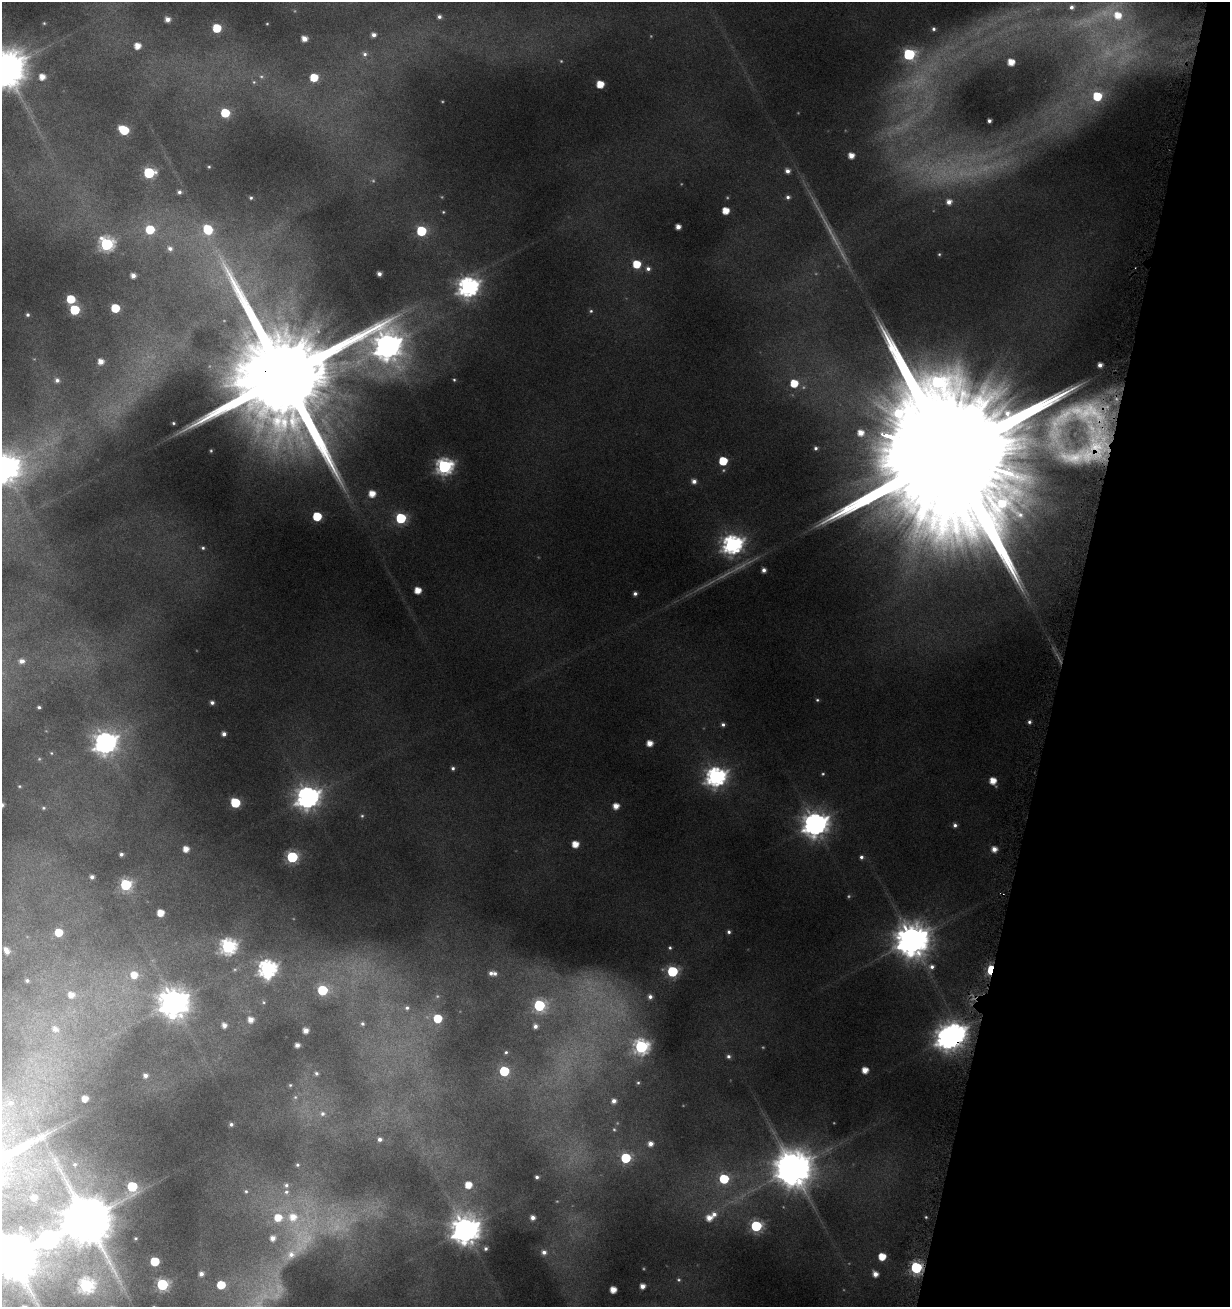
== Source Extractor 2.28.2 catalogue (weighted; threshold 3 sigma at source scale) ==
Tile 8 of 4 x 4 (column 4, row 2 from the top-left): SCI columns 3912-5139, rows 2635-3939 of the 5462 x 5246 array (HDU 1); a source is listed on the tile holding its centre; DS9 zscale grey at full resolution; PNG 1232 x 1309 px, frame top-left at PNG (2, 2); no overlay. Shown black and unused: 14% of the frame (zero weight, under 4 of 8 exposures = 2% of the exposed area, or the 3 px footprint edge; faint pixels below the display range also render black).
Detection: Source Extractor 2.28.2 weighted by HDU 2 'WHT'; one run over the whole footprint, this tile lists its part. Background 0.0173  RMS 0.0094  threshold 0.0386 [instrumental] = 3 sigma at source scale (4.09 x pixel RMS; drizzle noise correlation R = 1.36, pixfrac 0.8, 0.0396/0.0396 arcsec/px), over >= 5 px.
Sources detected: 212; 23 too faint to see at this stretch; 1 inside a brighter object's white glare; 1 long thin detection or spike segment (spike, bleed or trail) — not listed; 5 inside a brighter listed object's ellipse — not listed separately; the other 182 listed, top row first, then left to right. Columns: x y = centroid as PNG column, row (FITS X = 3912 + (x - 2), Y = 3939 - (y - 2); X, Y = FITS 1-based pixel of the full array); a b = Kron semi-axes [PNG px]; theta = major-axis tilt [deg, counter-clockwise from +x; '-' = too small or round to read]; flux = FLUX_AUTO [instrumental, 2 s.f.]
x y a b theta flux
1110 16 91 20 8 91
439 17 6 5 - 3
168 19 5 5 - 5.7
44 23 4 3 - 0.86
217 28 6 5 - 29
934 29 5 4 - 2
374 35 5 5 - 4.2
304 39 5 4 - 7
137 46 5 5 - 10
365 54 7 6 - 2.9
909 54 7 6 - 96
1011 62 5 5 - 12
6 69 12 11 - 2900
42 77 6 6 - 8.8
314 77 6 6 - 22
254 82 5 5 - 1.2
600 84 5 5 - 18
1097 96 7 7 - 32
225 113 6 6 - 36
989 121 4 3 - 2.3
124 130 7 6 - 39
851 155 5 5 - 8.2
209 167 3 3 - 0.89
787 171 6 5 - 4.3
149 173 7 6 - 82
179 192 5 5 - 2.6
788 197 6 5 - 2.4
251 198 4 4 - 1.5
949 202 5 5 - 5.2
725 211 5 5 - 14
678 227 5 4 - 6.1
208 229 9 7 -59 33
150 230 6 6 - 33
421 231 6 6 - 64
107 244 7 7 - 170
170 248 8 6 -51 4
939 254 5 4 - 1.1
637 264 6 6 - 23
648 269 6 6 - 3.3
379 274 4 4 - 4
133 276 4 4 - 4.9
468 287 8 8 - 470
71 299 6 5 - 30
115 308 5 5 - 36
75 310 6 6 - 58
591 311 5 4 - 1.6
28 315 4 4 - 1.7
387 346 14 12 -78 1100
101 361 5 5 - 7.6
1100 365 4 4 - 4.3
284 376 36 23 -21 32000
57 380 7 6 - 3.6
454 380 5 4 - 1.2
794 383 6 6 - 22
173 423 3 3 - 1
860 433 6 5 - 8.5
815 448 4 4 - 1.8
1091 448 88 62 2 190
949 454 90 31 -18 110000
723 461 6 6 - 31
444 466 7 7 - 260
5 468 12 10 1 1200
694 481 6 5 - 4.4
372 494 6 6 - 12
317 516 6 6 - 38
401 518 6 6 - 77
732 544 8 8 - 420
203 548 5 5 - 1.8
764 570 4 4 - 4
418 590 5 5 - 13
635 594 4 4 - 2.5
22 661 8 7 - 5.2
817 700 5 4 - 1.3
212 702 5 5 - 3
39 707 4 3 - 1.5
1029 722 5 4 - 2.2
723 724 5 5 - 2.4
224 734 4 4 - 3.7
105 743 9 8 - 640
649 743 5 5 - 9.1
51 753 5 4 - 0.9
453 768 5 4 - 2
715 777 8 8 - 430
993 781 6 5 - 12
19 786 5 4 - 0.97
308 797 9 8 - 710
235 803 6 6 - 43
616 806 5 5 - 8.6
43 808 6 5 - 1.6
362 816 5 5 - 1.3
815 824 9 9 - 830
955 825 5 5 - 2.7
575 844 5 5 - 13
186 849 5 5 - 8.2
994 849 5 5 - 6.7
121 854 4 3 - 2.3
292 857 6 6 - 100
861 857 5 5 - 2.5
92 877 4 4 - 2.9
126 885 6 6 - 110
161 913 5 5 - 13
59 932 6 6 - 20
729 932 5 4 - 2.2
912 940 11 10 - 2000
228 946 7 7 - 260
670 948 5 4 - 1.5
6 950 8 5 -58 6.7
932 967 7 6 - 3.9
267 968 8 7 - 340
990 970 8 4 80 54
672 971 6 6 - 83
491 973 6 6 - 3.5
134 975 9 9 - 15
27 980 4 4 - 1.8
322 990 6 6 - 59
71 995 8 7 - 8.6
650 997 7 7 - 4.3
174 1002 10 10 - 1500
264 1002 6 5 - 1.3
539 1005 6 6 - 100
407 1008 8 7 - 3.3
437 1018 6 6 - 29
251 1020 6 6 - 7.6
362 1024 6 5 - 1.8
224 1025 5 5 - 5.6
535 1026 5 4 - 3.3
55 1029 9 8 - 6.7
306 1030 5 4 - 5.8
947 1038 9 8 - 620
297 1045 4 4 - 4.9
641 1047 7 7 - 200
506 1052 4 4 - 1.3
728 1056 6 5 - 2.5
865 1070 5 5 - 9.7
504 1071 6 6 - 49
316 1073 5 4 - 1.8
145 1075 6 6 - 4.3
638 1083 5 4 - 1.1
290 1085 5 5 - 1.1
295 1097 6 5 - 1.6
85 1099 5 5 - 8.9
614 1101 5 5 - 4.3
10 1103 9 8 - 5.9
322 1114 7 7 - 3.1
231 1124 4 4 - 2.1
380 1139 5 5 - 3.3
650 1144 5 5 - 5
626 1158 6 6 - 58
75 1164 4 4 - 1
297 1165 5 5 - 1.4
793 1168 12 11 - 2600
537 1177 4 3 - 2
724 1179 6 6 - 49
468 1185 7 6 - 14
246 1191 6 6 - 1.9
286 1192 8 7 - 3.7
34 1198 7 7 - 6.4
278 1217 10 9 - 18
293 1217 14 13 - 20
926 1217 4 3 - 0.9
533 1218 5 5 - 4.8
709 1218 7 6 - 8.5
87 1220 26 15 36 4700
756 1226 6 6 - 97
465 1230 9 9 - 1300
136 1238 4 3 - 1
273 1238 7 7 - 6.7
48 1239 11 8 24 330
486 1249 5 4 - 2.1
544 1252 7 7 - 4.4
291 1254 30 12 36 25
12 1256 14 13 - 3900
882 1257 5 5 - 17
155 1261 6 6 - 36
916 1268 6 6 - 120
201 1274 4 4 - 3.7
875 1274 5 5 - 6.5
162 1284 6 6 - 110
86 1285 8 7 - 180
221 1285 5 5 - 29
642 1286 5 4 - 6.3
613 1290 5 5 - 11
Overlapping masked pixels (flux is a lower limit): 5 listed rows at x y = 284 376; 1091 448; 949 454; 990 970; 947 1038
Isophote crosses this tile's border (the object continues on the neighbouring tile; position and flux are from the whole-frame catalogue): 3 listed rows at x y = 6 69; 5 468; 12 1256